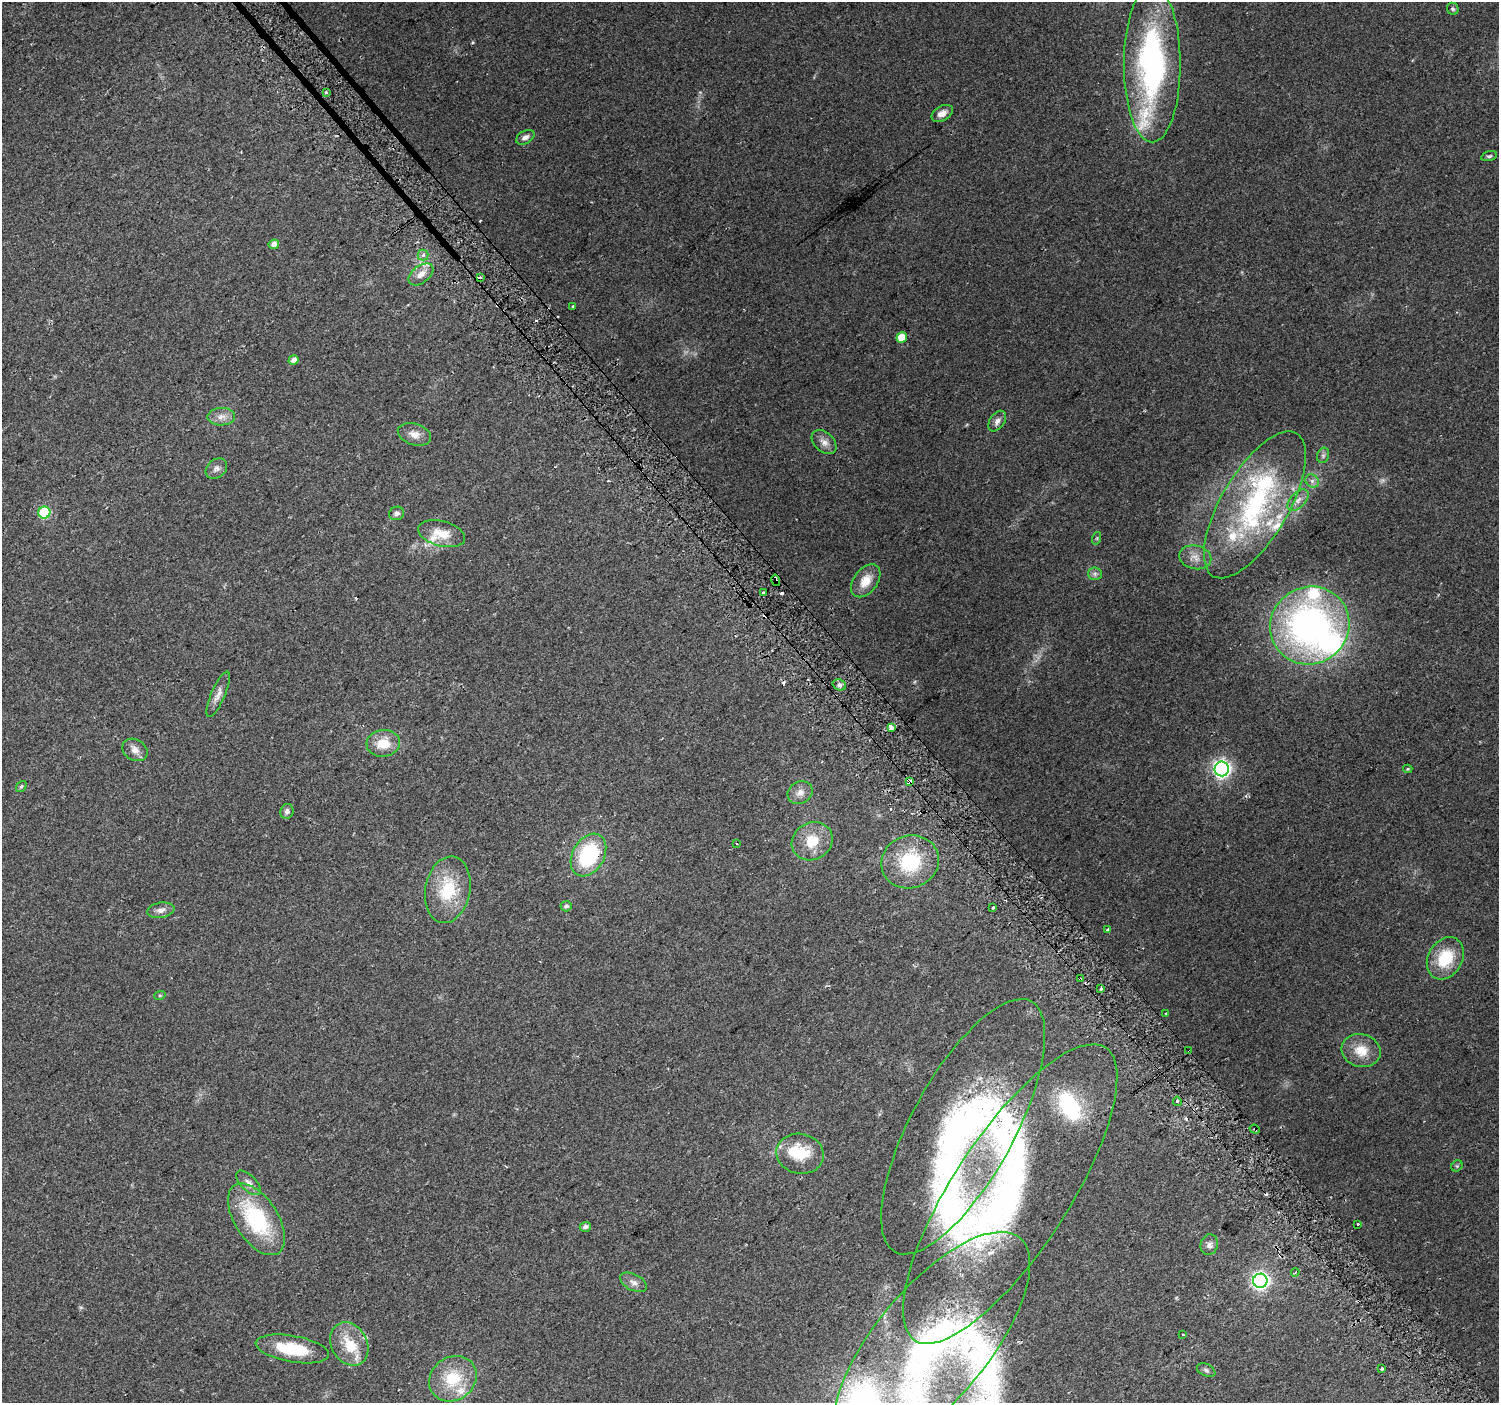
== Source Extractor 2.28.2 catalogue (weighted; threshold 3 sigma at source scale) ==
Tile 6 of 4 x 4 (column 2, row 2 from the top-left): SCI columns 1530-3026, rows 3023-4423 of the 6047 x 5984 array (HDU 1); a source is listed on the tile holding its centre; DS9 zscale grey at full resolution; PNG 1501 x 1405 px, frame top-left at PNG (2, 2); each listed source drawn as its Kron ellipse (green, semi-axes under 4 px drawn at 4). Shown black and unused: <1% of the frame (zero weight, under 2 of 3 exposures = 2% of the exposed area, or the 3 px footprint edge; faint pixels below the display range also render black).
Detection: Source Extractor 2.28.2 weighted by HDU 2 'WHT'; one run over the whole footprint, this tile lists its part. Background 0.0578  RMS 0.011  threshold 0.0499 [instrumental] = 3 sigma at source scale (4.5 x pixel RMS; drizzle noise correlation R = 1.50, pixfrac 1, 0.0396/0.0396 arcsec/px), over >= 5 px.
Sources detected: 112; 1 too faint to see at this stretch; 2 inside a brighter object's white glare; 13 cosmic-ray / hot-pixel residue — neither listed nor drawn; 16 inside a brighter listed object's ellipse — not listed separately; the other 80 listed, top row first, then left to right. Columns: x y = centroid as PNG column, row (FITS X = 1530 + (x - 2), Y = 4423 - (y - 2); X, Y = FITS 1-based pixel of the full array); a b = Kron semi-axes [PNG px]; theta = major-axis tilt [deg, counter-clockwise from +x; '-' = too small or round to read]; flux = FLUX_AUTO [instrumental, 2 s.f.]
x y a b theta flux
1453 9 6 5 - 2
1152 64 78 28 -90 280
326 92 3 3 - 1.5
942 113 11 7 29 7.3
525 137 10 6 30 4.4
1489 156 8 4 14 2.2
274 244 5 4 - 7.7
423 255 5 5 - 2.2
421 274 14 8 37 9.1
480 277 3 2 - 2.8
573 306 3 3 - 2.7
902 337 5 5 - 26
293 360 5 4 - 6.1
221 417 14 9 1 7.9
997 421 11 7 54 5.6
414 434 17 10 -18 9.7
824 442 14 9 -43 7.8
1323 455 8 6 71 2.5
216 469 12 9 40 5.4
1312 481 7 6 - 3.8
1298 500 13 7 46 6.5
1255 505 83 33 60 180
44 513 6 6 - 69
396 513 8 6 24 3.7
441 534 24 12 -15 21
1097 538 6 4 72 1.5
1195 557 16 12 -13 11
1095 574 7 6 - 3.1
776 580 6 3 -75 19
866 581 18 12 53 17
764 593 3 3 - 9.2
1310 625 40 38 34 380
839 685 7 5 -21 2.8
218 694 24 7 67 7.7
891 727 4 3 - 69
383 743 16 13 6 22
135 750 13 10 -33 7.3
1222 769 7 7 - 400
1408 769 5 4 - 1.3
910 782 4 4 - 19
21 786 6 4 50 1.8
800 793 13 10 30 7.7
287 811 7 6 - 4.1
812 841 21 18 30 28
736 844 3 2 - 1.6
588 855 23 16 60 91
910 862 29 26 20 63
448 890 34 22 79 52
566 906 5 5 - 3.2
993 908 3 3 - 5.5
161 910 14 7 9 6
1108 929 3 3 - 10
1445 958 22 17 60 41
1080 979 3 3 - 2.8
1101 989 3 3 - 4.1
160 995 6 3 19 1.2
1166 1013 3 2 - 1.6
1189 1051 3 2 - 1.2
1361 1051 20 16 -15 21
1177 1101 4 4 - 2.8
963 1127 142 51 61 400
1255 1129 5 4 - 1.8
800 1154 24 20 -12 39
1457 1166 6 5 - 1.6
248 1183 15 7 -44 6.5
1010 1194 175 58 57 390
256 1219 40 21 -57 98
1358 1224 3 3 - 4.1
585 1227 5 5 - 3.9
1209 1245 10 8 75 5.1
1295 1272 4 4 - 1.4
1260 1281 7 7 - 390
633 1282 14 8 -27 6.2
1182 1335 3 3 - 2.1
349 1344 23 18 -61 28
932 1344 138 56 50 410
292 1349 37 13 -10 48
1382 1369 4 3 - 3.1
1206 1370 10 6 -24 2.9
453 1379 25 21 37 43
Overlapping masked pixels (flux is a lower limit): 6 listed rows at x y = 776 580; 910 782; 588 855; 1080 979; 1189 1051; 1255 1129